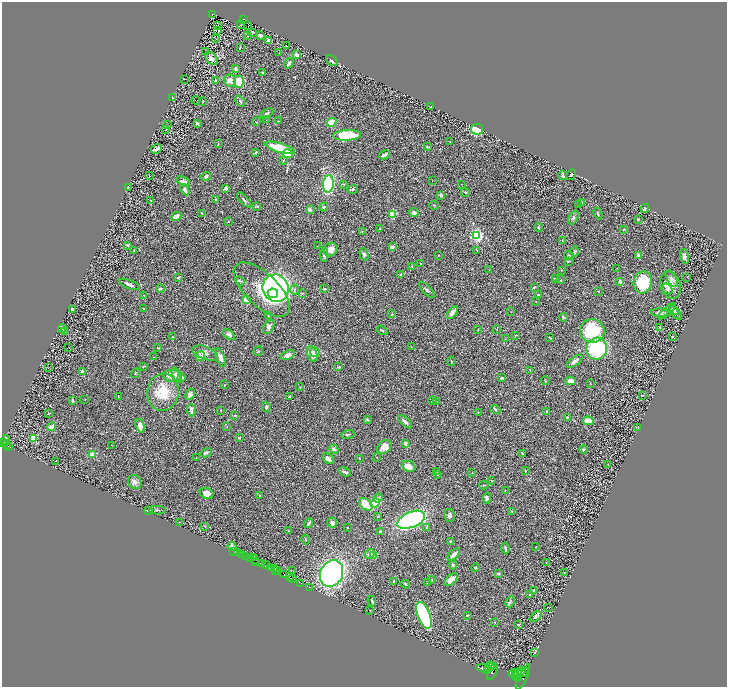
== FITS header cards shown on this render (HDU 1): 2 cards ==
NAXIS1  =                 1450
NAXIS2  =                 1369

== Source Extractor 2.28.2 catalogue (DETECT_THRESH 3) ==
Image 1450 x 1369 px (HDU 1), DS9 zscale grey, zoomed out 1/2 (1 PNG px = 2 x 2 image px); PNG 729 x 689 px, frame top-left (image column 2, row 1369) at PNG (2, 2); each listed source drawn as its Kron ellipse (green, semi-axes under 4 px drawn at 4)
Background 0.489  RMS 0.029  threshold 0.0876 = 3 sigma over >= 5 px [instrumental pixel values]
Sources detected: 366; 40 cannot appear on this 1/2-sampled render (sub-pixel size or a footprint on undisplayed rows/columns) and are neither listed nor drawn; the other 326 listed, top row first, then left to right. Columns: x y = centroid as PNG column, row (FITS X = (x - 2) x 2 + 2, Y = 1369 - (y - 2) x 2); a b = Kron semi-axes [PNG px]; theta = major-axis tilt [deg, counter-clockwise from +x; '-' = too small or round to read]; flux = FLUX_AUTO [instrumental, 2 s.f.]
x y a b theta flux
213 14 3 3 - 34
243 19 3 2 - 40
218 25 4 2 - 1
241 25 2 1 - 1.4
248 26 2 1 - 4.1
218 30 2 1 - 36
253 32 4 3 - 3.6
247 35 3 2 - 2.6
260 35 4 3 - 14
216 39 2 1 - 1.2
268 40 3 2 - 21
287 46 2 1 - 1.7
240 47 2 2 - 2.8
205 51 2 1 - 39
279 53 2 2 - 1.5
297 55 2 2 - 84
212 58 7 5 -50 31
332 60 6 3 -39 7.8
289 63 5 3 - 17
235 69 4 3 - 11
262 72 3 2 - 3.1
185 79 2 1 - 1.9
215 81 3 3 - 6.6
230 81 6 5 - 36
239 82 6 5 - 110
173 98 3 2 - 3.1
196 100 4 1 - 2.8
240 101 6 3 -54 7.6
202 102 3 2 - 3.4
431 107 3 1 - 1.8
266 114 7 3 30 12
266 120 2 2 - 1.7
278 121 4 2 - 4.2
256 122 2 2 - 2
331 122 5 4 - 68
197 123 3 3 - 7.7
167 125 2 2 - 2
477 129 6 5 - 210
166 130 4 2 - 2.3
347 135 14 5 4 260
450 142 2 2 - 2.3
218 143 3 2 - 3.8
427 147 4 2 - 3.2
280 148 15 4 -16 200
156 149 6 3 31 23
256 152 4 2 - 4.4
287 154 5 4 - 60
384 155 6 2 27 24
284 160 4 3 - 4.3
563 175 5 4 - 9.4
571 175 6 2 60 5.2
150 176 2 1 - 2.2
206 176 5 4 - 12
183 181 7 4 -19 17
432 181 2 1 - 1.6
328 184 8 5 86 580
344 184 2 2 - 2.5
461 184 2 2 - 1.8
128 187 3 2 - 6.8
226 188 4 3 - 20
352 189 5 3 - 7.7
185 190 6 4 -58 15
465 192 4 3 - 6.3
441 195 3 3 - 8.7
216 199 3 2 - 6.1
151 200 3 2 - 3.8
244 200 9 2 -47 12
582 202 3 3 - 6
578 204 3 3 - 5.9
434 205 4 2 - 4.3
256 206 3 3 - 5.4
324 207 4 3 - 8.9
645 209 4 3 - 7.1
310 210 2 2 - 46
414 212 4 3 - 22
202 213 3 2 - 4
598 214 6 2 -65 5.5
392 215 3 2 - 250
176 216 5 3 - 42
573 218 7 4 65 13
638 219 3 2 - 3.2
228 221 2 2 - 3.7
538 227 4 2 - 6.4
380 228 2 2 - 1.8
624 229 3 2 - 3.8
362 232 4 2 - 2.9
477 235 3 3 - 1200
562 241 3 2 - 2.3
127 245 2 2 - 6.9
317 246 2 2 - 2
392 247 4 3 - 12
331 249 7 6 - 46
134 250 2 2 - 4.1
477 250 4 2 - 5.5
575 251 5 3 - 7.8
364 254 6 4 -72 13
324 255 7 3 -88 13
438 255 3 2 - 2.8
568 255 4 3 - 4.7
639 255 2 2 - 91
684 256 8 3 -76 15
568 261 3 2 - 3.5
420 263 2 2 - 2.4
412 266 2 2 - 6.4
617 268 2 1 - 1.9
489 270 2 1 - 1.5
562 270 3 2 - 2.6
401 275 4 3 - 7.7
178 277 4 2 - 8.6
687 277 2 1 - 1.3
555 278 4 2 - 4
672 279 9 4 -61 19
561 280 2 2 - 12
239 281 5 3 - 7.8
620 281 3 2 - 20
643 282 11 9 82 250
129 284 11 3 -23 23
670 285 14 10 -73 69
534 287 3 2 - 4.7
276 288 14 13 - 1300
160 289 4 3 - 7.2
325 289 3 2 - 6.9
667 289 6 4 -60 18
262 290 35 16 -44 300
295 290 5 3 - 7.7
427 290 10 3 -47 9.8
598 291 2 2 - 2.8
273 293 5 4 - 190
302 293 4 3 - 4.1
144 295 2 1 - 2.9
538 295 3 3 - 6.6
246 300 3 2 - 230
536 302 2 1 - 1.8
144 308 2 1 - 4.3
73 309 3 2 - 14
672 310 6 2 -38 8.6
667 311 11 4 41 22
511 312 2 1 - 1.5
452 313 7 4 54 32
660 313 8 4 -5 18
676 313 8 4 -51 12
392 314 2 2 - 12
268 316 3 2 - 4.1
563 317 4 2 - 6
269 327 8 4 61 23
660 327 3 3 - 4.4
62 328 4 2 - 5.4
478 329 3 2 - 2.2
497 329 2 1 - 1.6
382 330 5 2 - 5.9
65 331 3 2 - 2.2
592 331 12 11 - 310
229 335 7 3 -33 17
516 335 3 2 - 3.2
672 336 4 2 - 4
173 337 2 1 - 1.8
550 338 4 2 - 4.5
505 339 3 2 - 2
69 347 2 1 - 2
411 347 3 2 - 1.8
157 348 2 2 - 2.7
597 349 11 10 - 530
258 351 5 2 - 4.2
315 352 5 5 - 23
205 353 13 6 -21 29
312 354 8 5 -72 58
288 355 7 4 22 27
200 356 5 4 - 35
153 357 2 1 - 1.5
220 358 9 4 -69 33
451 361 4 2 - 2.5
575 361 9 4 37 23
143 366 3 2 - 3.6
339 367 3 2 - 6.7
48 368 2 1 - 0.82
530 370 4 2 - 3.5
82 372 2 2 - 67
135 373 5 1 - 2.7
177 375 8 3 -64 19
172 376 9 6 -5 67
182 377 3 3 - 11
502 378 3 2 - 7
545 380 4 2 - 2.9
570 381 5 4 - 36
590 383 3 2 - 2.6
224 385 3 2 - 3.1
300 387 2 2 - 1.7
163 392 18 15 82 160
190 394 6 4 64 20
118 396 2 1 - 2.5
289 396 3 2 - 11
643 396 3 2 - 3.7
85 399 3 2 - 1.7
72 400 3 2 - 4.6
432 401 4 3 - 6.4
436 402 3 3 - 3.1
266 407 5 4 - 9.2
191 410 6 3 -87 20
220 410 3 2 - 2.6
495 410 5 3 - 6
546 412 4 2 - 5.5
478 413 3 2 - 2.4
48 414 3 2 - 2.6
235 415 4 3 - 6.4
567 417 2 2 - 5.8
367 420 4 3 - 5.1
588 421 6 3 -4 55
405 422 8 3 -41 18
140 426 7 4 -74 37
51 427 5 3 - 23
227 427 3 2 - 1.9
638 428 2 2 - 2.7
348 434 7 3 16 8.5
34 438 4 3 - 81
239 438 2 2 - 18
5 440 5 3 - 780
2 443 2 2 - 850
405 443 4 3 - 17
6 445 3 2 - 350
111 445 2 1 - 1.5
9 446 3 2 - 240
384 447 8 6 38 44
334 449 5 3 - 16
583 450 4 3 - 6.5
206 453 5 3 - 9.8
522 453 3 2 - 6.4
92 454 2 2 - 210
376 457 2 2 - 2.4
196 458 2 2 - 1.6
359 458 2 2 - 2.9
328 459 6 4 -38 22
56 461 2 1 - 1.7
608 465 3 2 - 3.4
409 466 7 5 -23 48
436 471 3 2 - 2.2
525 471 2 2 - 9.6
345 472 6 2 -21 13
472 473 3 2 - 2.2
437 474 3 2 - 3.5
491 480 3 2 - 2.7
135 482 7 6 - 23
484 485 5 3 - 4.5
505 491 3 2 - 2.2
207 493 7 5 -18 37
260 495 3 2 - 2.1
378 498 5 3 - 11
487 498 6 4 77 11
375 503 5 4 - 180
366 504 7 5 -36 160
157 510 8 3 -3 8.8
149 511 4 2 - 14
512 511 3 2 - 5.5
449 515 6 5 - 15
378 516 3 2 - 3.3
411 520 14 7 22 890
179 522 2 2 - 21
309 523 5 2 - 9.3
332 523 5 4 - 21
205 526 3 2 - 3
347 527 2 1 - 2.5
426 528 3 2 - 3.4
288 531 2 2 - 2
381 532 2 2 - 39
306 540 5 1 - 3.1
450 541 4 3 - 4.2
232 546 4 2 - 210
536 547 2 1 - 2
505 548 5 2 - 11
234 551 2 1 - 73
238 553 3 2 - 78
369 554 5 4 - 22
242 555 3 2 - 1200
373 555 2 2 - 170
454 555 7 3 45 35
246 557 4 2 - 110
254 557 2 1 - 28
249 559 3 1 - 52
254 559 2 1 - 120
256 561 3 1 - 510
546 562 2 1 - 2
262 563 4 2 - 500
266 564 2 1 - 50
453 565 4 3 - 9.4
475 567 4 3 - 7.1
271 568 3 1 - 410
274 568 4 2 - 790
276 570 3 1 - 340
278 570 3 3 - 760
293 571 2 1 - 3.9
564 572 3 3 - 3.1
332 573 14 11 63 1600
284 574 2 2 - 390
498 574 2 2 - 25
289 577 3 1 - 560
292 579 4 2 - 130
432 579 3 2 - 3.9
451 580 8 4 42 39
394 581 3 2 - 11
428 582 3 3 - 4.3
301 583 2 1 - 27
405 584 4 2 - 5.6
309 587 2 1 - 25
534 590 2 2 - 6.2
529 595 2 2 - 2.5
372 601 5 2 - 8.1
510 602 6 3 66 6.7
549 608 2 1 - 1.2
370 610 3 2 - 2.9
424 615 14 6 -69 640
467 615 3 2 - 5.5
535 617 7 3 38 8.5
495 622 3 2 - 1.9
518 624 2 2 - 10
535 652 3 2 - 2.7
490 666 5 2 - 2900
493 667 4 2 - 1700
484 669 8 4 -11 8700
487 671 2 2 - 1700
521 671 4 2 - 1600
492 672 8 3 65 4000
523 672 6 2 31 2200
515 673 3 2 - 2300
513 674 4 3 - 3300
516 675 3 2 - 2000
518 675 6 3 76 3100
523 677 13 3 64 5500
At the frame edge (FLAGS 8, measured only in part): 1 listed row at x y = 2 443
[40 sub-pixel or undisplayed-footprint detections neither listed nor drawn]